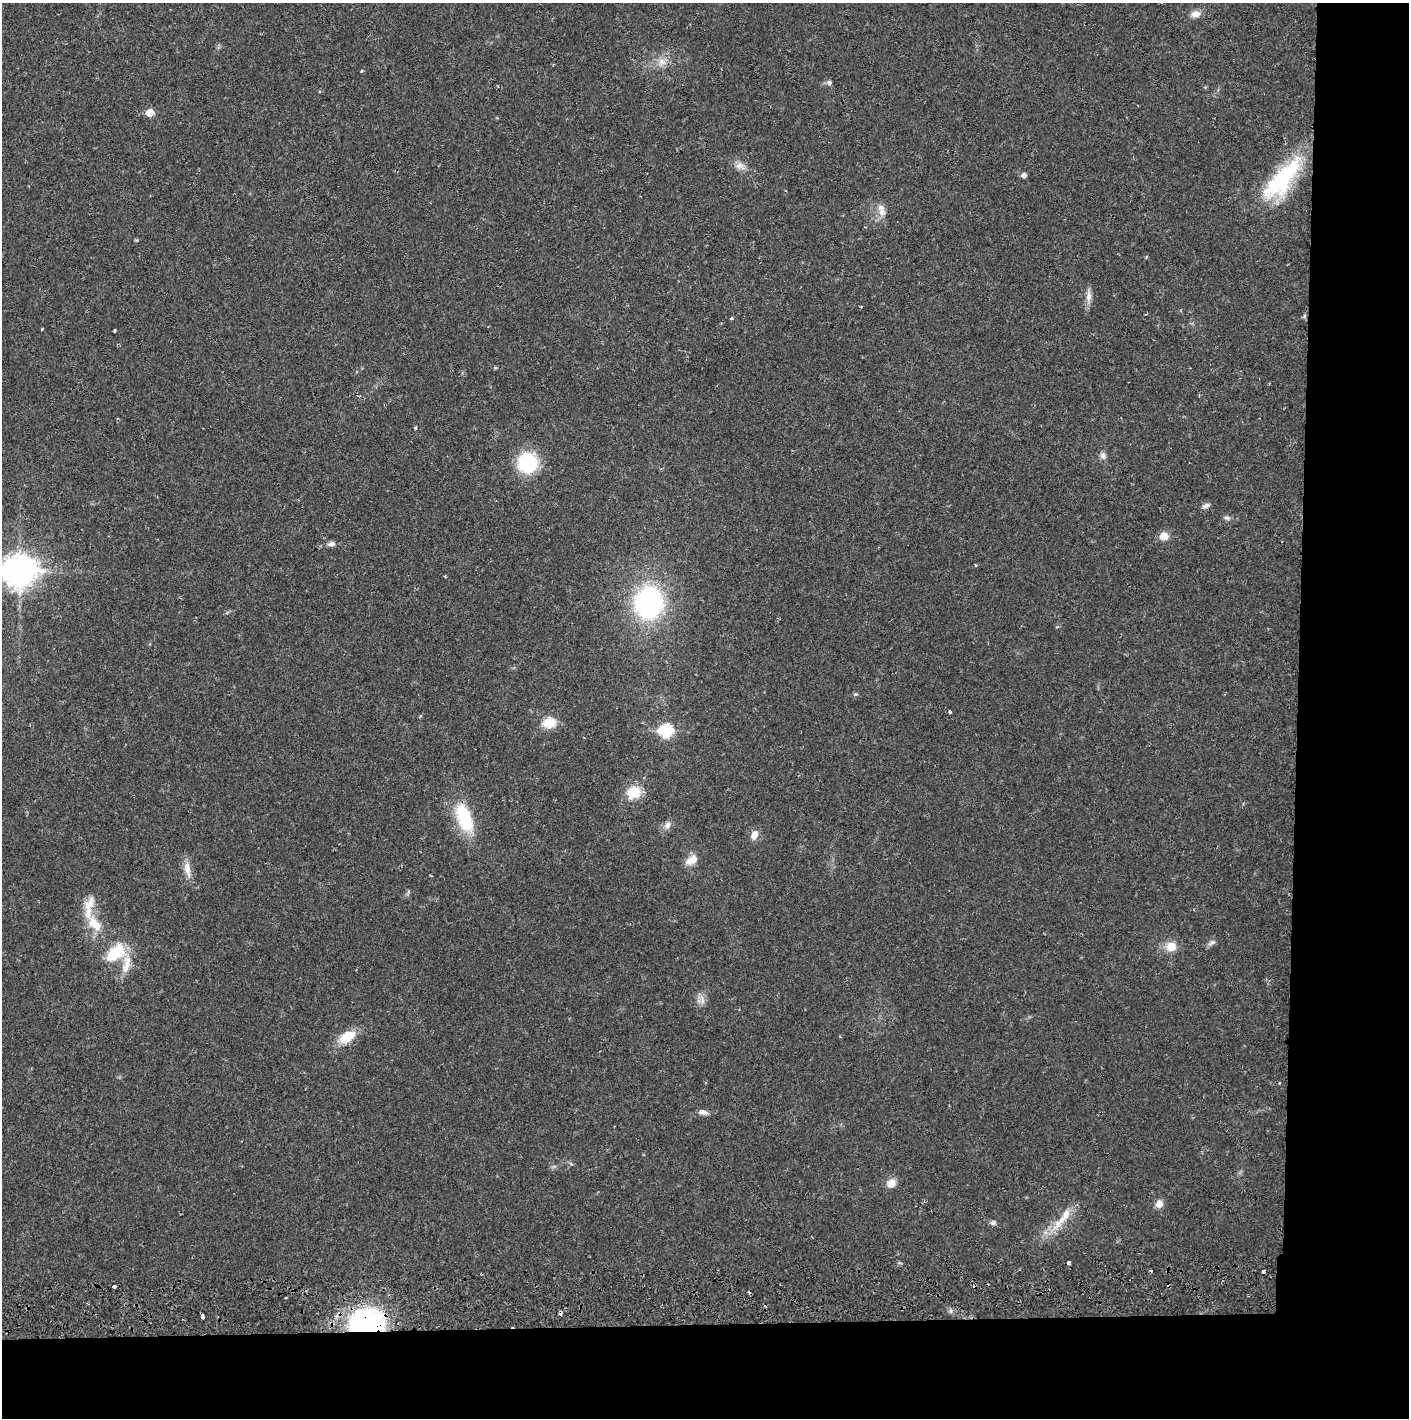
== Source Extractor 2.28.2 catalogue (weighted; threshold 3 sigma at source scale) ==
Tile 9 of 3 x 3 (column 3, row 3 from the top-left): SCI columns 2818-4224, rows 57-1472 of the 4232 x 4364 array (HDU 1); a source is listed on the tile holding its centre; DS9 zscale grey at full resolution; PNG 1411 x 1420 px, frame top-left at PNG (2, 3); no overlay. Shown black and unused: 14% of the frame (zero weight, under 2 of 3 exposures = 3% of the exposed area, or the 3 px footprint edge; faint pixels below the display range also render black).
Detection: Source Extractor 2.28.2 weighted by HDU 2 'WHT'; one run over the whole footprint, this tile lists its part. Background 0.0219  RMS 0.0035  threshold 0.0159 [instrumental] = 3 sigma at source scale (4.5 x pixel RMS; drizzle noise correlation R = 1.50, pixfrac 1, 0.05/0.05 arcsec/px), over >= 5 px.
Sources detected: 56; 4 cosmic-ray / hot-pixel residue — not listed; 1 inside a brighter listed object's ellipse — not listed separately; the other 51 listed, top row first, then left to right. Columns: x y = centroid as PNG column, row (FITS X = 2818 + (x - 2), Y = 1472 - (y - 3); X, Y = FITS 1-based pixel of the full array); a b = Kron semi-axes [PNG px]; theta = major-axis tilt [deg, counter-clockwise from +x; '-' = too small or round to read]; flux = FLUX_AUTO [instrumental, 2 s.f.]
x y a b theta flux
1195 14 12 9 6 2.4
662 62 13 11 57 3.2
362 71 4 3 - 0.34
829 83 4 4 - 1.7
150 113 5 5 - 6.3
739 166 13 8 -5 2.3
1024 175 5 5 - 1.5
1282 179 62 21 49 33
881 212 13 10 -26 2.9
1146 257 4 3 - 0.37
1089 296 17 7 87 2.3
861 307 3 3 - 0.28
731 318 4 3 - 0.46
42 329 4 2 - 0.3
115 330 3 3 - 0.52
415 428 4 4 - 0.46
1103 455 9 7 -65 1.4
527 463 19 17 -87 23
1205 506 10 6 21 1.2
1227 518 9 5 -10 0.9
1164 536 10 9 - 3.2
331 544 9 6 6 1.4
976 565 4 3 - 0.42
19 572 14 11 1 490
649 603 25 23 87 63
950 712 3 3 - 0.73
549 723 14 11 10 6.6
666 731 7 7 - 32
634 792 16 14 18 8
464 818 35 16 -70 18
667 825 11 8 57 1.7
754 835 12 8 65 2.6
691 860 18 10 34 3.5
187 869 22 8 -80 3.6
95 924 29 13 -47 7.8
1212 943 11 5 33 1.1
1171 947 16 14 -18 4.2
116 952 26 15 40 13
126 964 29 10 78 5.8
702 998 10 5 -79 1.6
347 1037 18 11 32 8.5
1279 1083 3 3 - 0.33
703 1112 12 6 -14 1.5
891 1184 12 10 48 2.8
1159 1204 9 8 - 2.4
1059 1222 33 9 50 7.3
993 1223 7 6 - 0.98
1068 1263 3 3 - 1.2
1263 1271 4 3 - 1.2
114 1286 4 3 - 0.78
367 1323 28 21 7 77
Overlapping masked pixels (flux is a lower limit): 1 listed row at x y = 367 1323
Isophote crosses this tile's border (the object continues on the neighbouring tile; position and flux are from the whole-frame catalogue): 1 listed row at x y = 19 572